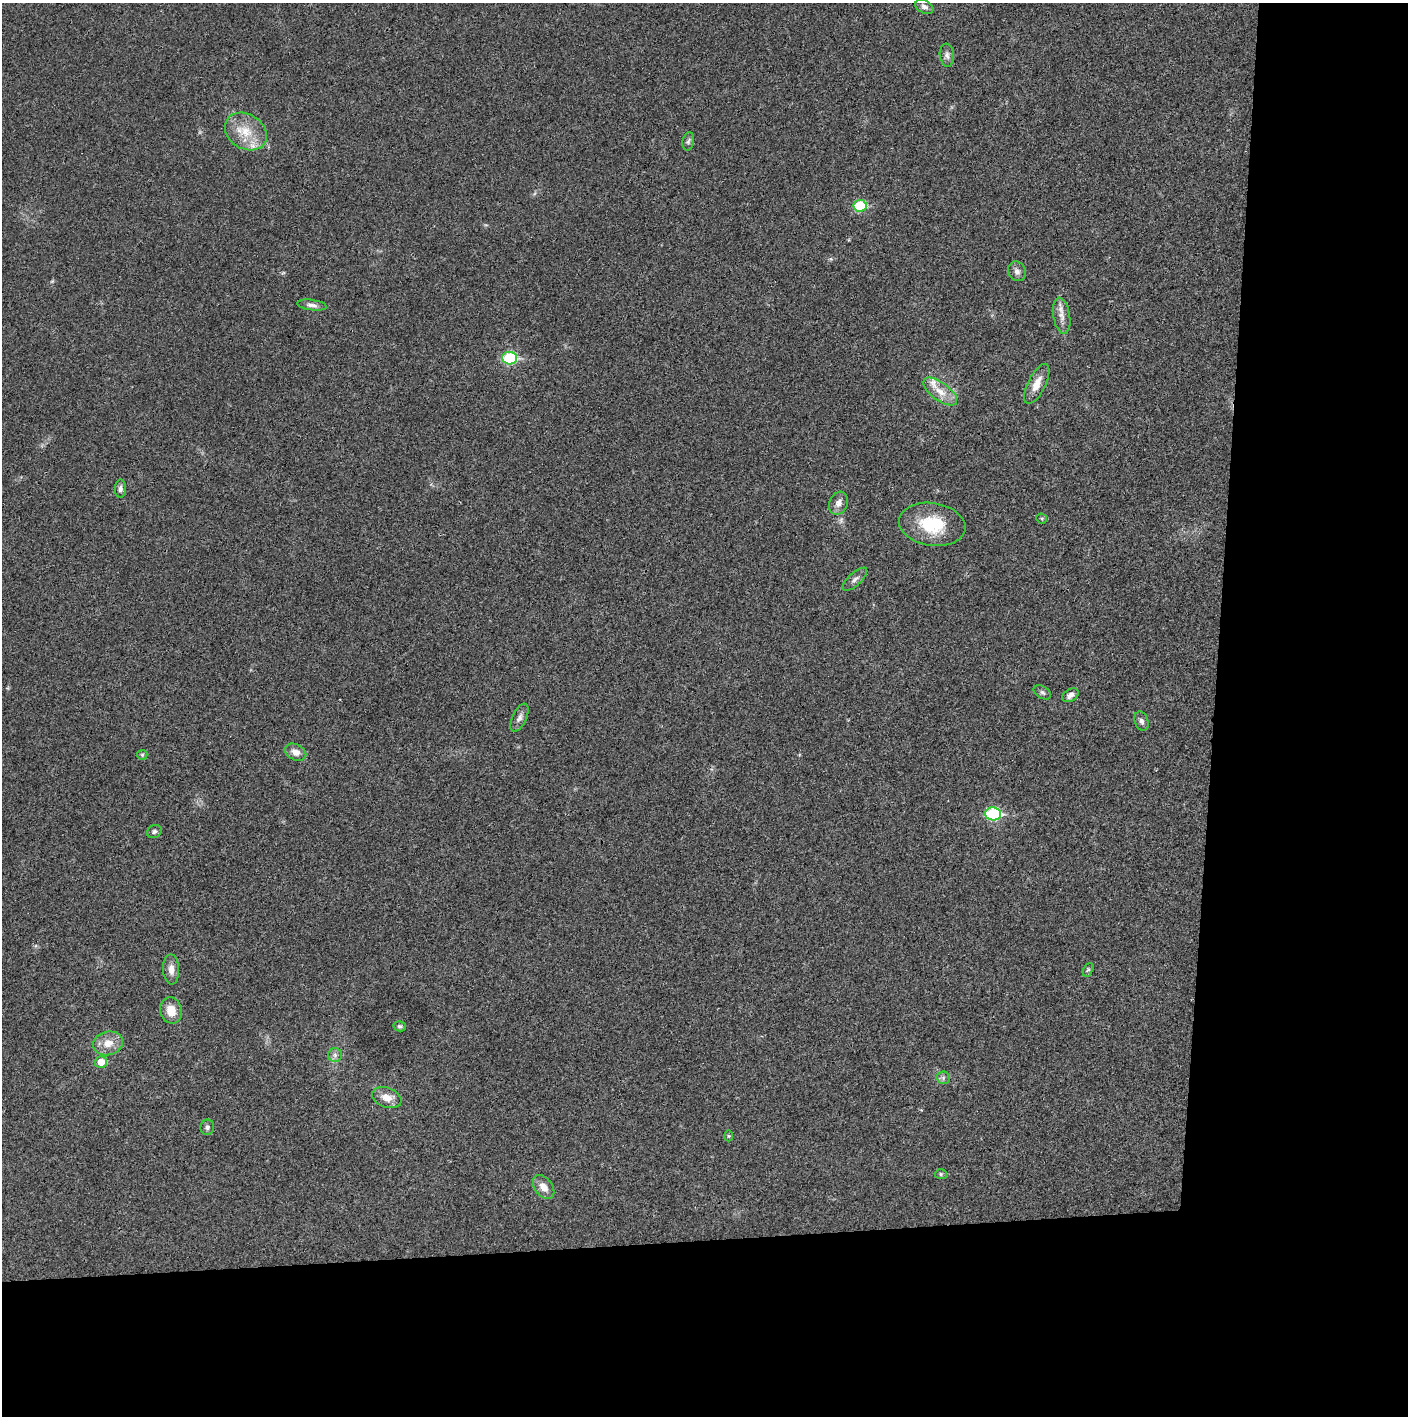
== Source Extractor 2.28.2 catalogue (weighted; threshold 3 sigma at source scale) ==
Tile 9 of 3 x 3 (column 3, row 3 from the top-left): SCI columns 2815-4220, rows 3-1416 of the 4222 x 4245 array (HDU 1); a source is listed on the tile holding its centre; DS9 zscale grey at full resolution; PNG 1410 x 1418 px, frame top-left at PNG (2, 3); each listed source drawn as its Kron ellipse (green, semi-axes under 4 px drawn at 4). Shown black and unused: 24% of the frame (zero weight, under 3 of 4 exposures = <1% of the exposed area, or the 3 px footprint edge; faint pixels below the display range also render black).
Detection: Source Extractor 2.28.2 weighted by HDU 2 'WHT'; one run over the whole footprint, this tile lists its part. Background 0.0189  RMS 0.0041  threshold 0.0185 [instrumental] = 3 sigma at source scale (4.5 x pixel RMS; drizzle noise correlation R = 1.50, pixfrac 1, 0.05/0.05 arcsec/px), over >= 5 px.
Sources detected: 39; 2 inside a brighter listed object's ellipse — not listed separately; the other 37 listed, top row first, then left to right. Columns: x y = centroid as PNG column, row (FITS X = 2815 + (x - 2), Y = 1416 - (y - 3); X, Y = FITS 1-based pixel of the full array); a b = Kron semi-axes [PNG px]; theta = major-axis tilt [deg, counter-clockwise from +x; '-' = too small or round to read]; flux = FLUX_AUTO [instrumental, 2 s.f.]
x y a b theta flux
924 7 9 6 -29 1.4
947 55 11 7 -84 1.6
246 131 22 17 -32 9.8
688 141 9 5 79 1
860 206 7 6 - 23
1017 271 10 8 -62 1.7
312 305 15 5 -7 1.7
1062 316 18 8 -80 3.3
510 358 7 6 - 33
1037 384 22 9 64 5.2
940 392 20 9 -36 5.2
120 489 9 5 86 1.3
838 503 12 9 66 2.4
1042 518 5 5 - 0.55
932 524 33 21 -9 19
855 579 15 6 43 1.8
1042 692 9 6 -30 1.1
1070 695 9 6 32 2
519 718 15 7 64 2
1141 721 10 6 -70 1.5
296 752 11 8 -26 2.9
142 755 5 5 - 0.56
993 814 8 6 -2 38
154 832 7 6 - 1.1
171 969 15 8 -87 2.9
1088 970 7 4 63 0.65
171 1010 13 10 -76 5.7
400 1026 6 5 - 0.95
108 1043 15 11 15 5.1
335 1055 7 7 - 1.3
101 1062 6 6 - 4.9
943 1078 6 6 - 1
387 1098 15 9 -20 4.1
207 1127 8 7 - 1.1
728 1136 5 3 - 0.42
941 1174 6 5 - 0.75
544 1187 13 8 -52 3.8